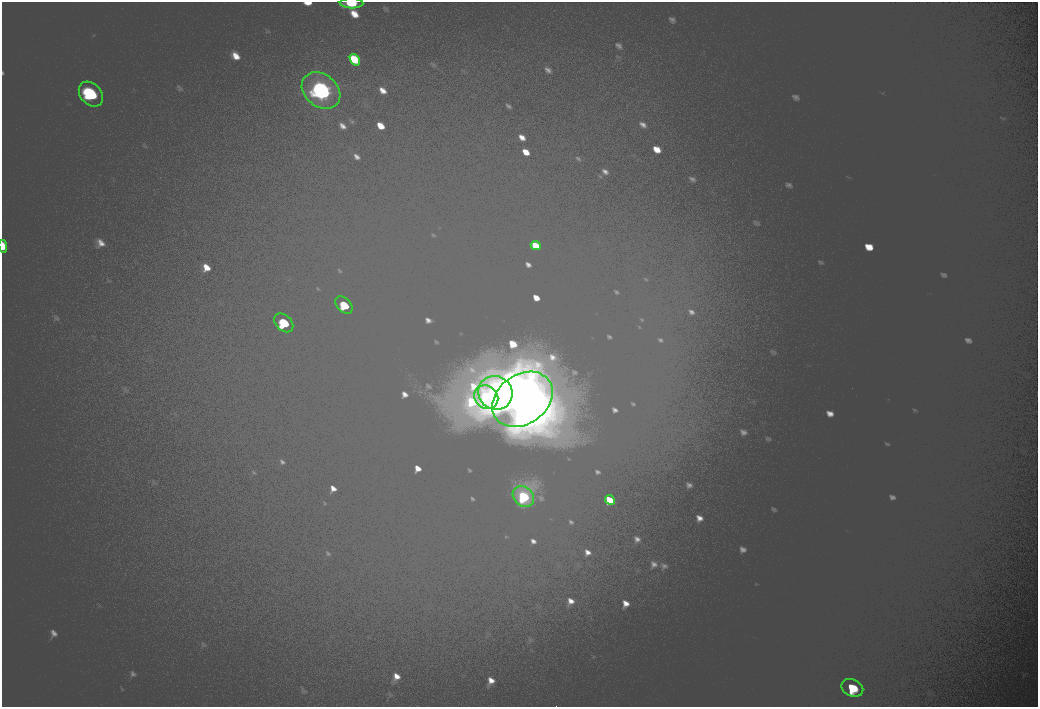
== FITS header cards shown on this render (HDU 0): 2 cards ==
NAXIS1  =                 2072
NAXIS2  =                 1410

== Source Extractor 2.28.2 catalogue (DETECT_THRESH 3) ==
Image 2072 x 1410 px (HDU 0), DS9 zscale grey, zoomed out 1/2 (1 PNG px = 2 x 2 image px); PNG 1040 x 709 px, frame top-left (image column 1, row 1410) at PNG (2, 2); each listed source drawn as its Kron ellipse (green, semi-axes under 4 px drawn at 4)
Background 101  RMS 30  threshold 90.7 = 3 sigma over >= 5 px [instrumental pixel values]
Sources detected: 14; all 14 listed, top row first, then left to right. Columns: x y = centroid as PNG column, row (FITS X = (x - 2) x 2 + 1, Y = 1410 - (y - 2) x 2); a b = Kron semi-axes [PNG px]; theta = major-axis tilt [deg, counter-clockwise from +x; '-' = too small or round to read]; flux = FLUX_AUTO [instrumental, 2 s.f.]
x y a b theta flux
351 3 12 5 -1 21000
355 60 6 4 -53 14000
321 91 21 16 -39 130000
91 94 14 10 -47 57000
536 245 5 3 - 9100
3 246 6 4 -79 8900
344 305 10 6 -45 25000
284 323 11 7 -45 32000
495 393 17 16 - 160000
486 397 13 11 -39 63000
523 399 32 24 36 430000
523 497 11 9 -40 43000
610 500 5 4 - 9900
852 688 11 8 -23 34000
At the frame edge (FLAGS 8, measured only in part): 2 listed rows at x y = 351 3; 3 246